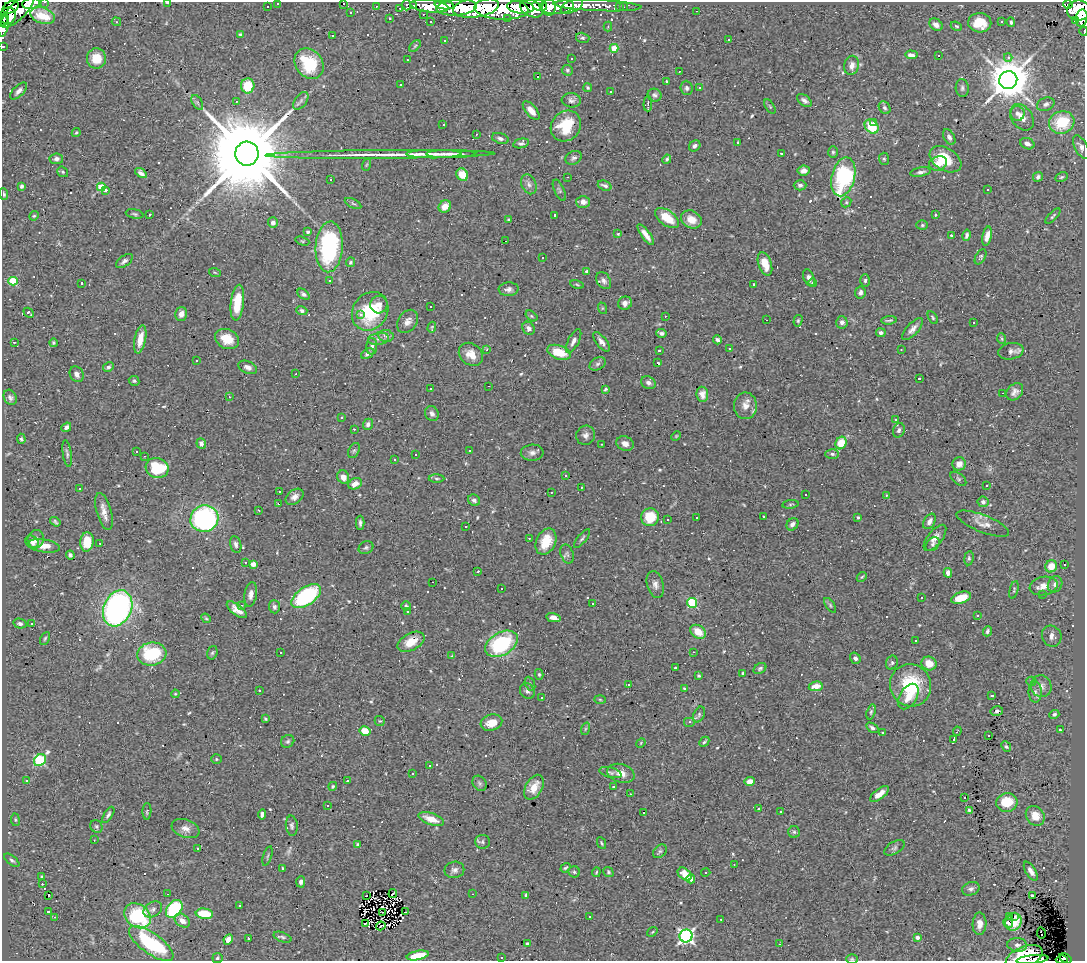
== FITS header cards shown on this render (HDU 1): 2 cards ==
NAXIS1  =                 1083
NAXIS2  =                  959

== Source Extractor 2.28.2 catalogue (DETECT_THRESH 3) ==
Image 1083 x 959 px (HDU 1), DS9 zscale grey, 1 PNG px = 1 image px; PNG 1087 x 963 px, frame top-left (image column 1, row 959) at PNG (2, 2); each listed source drawn as its Kron ellipse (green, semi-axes under 4 px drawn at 4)
Background 0.714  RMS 0.056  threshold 0.168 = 3 sigma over >= 5 px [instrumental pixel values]
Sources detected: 652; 3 with non-positive FLUX_AUTO (blend fragments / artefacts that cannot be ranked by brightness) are neither listed nor drawn; of the other 649, the 500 brightest by FLUX_AUTO listed and drawn (149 fainter detections omitted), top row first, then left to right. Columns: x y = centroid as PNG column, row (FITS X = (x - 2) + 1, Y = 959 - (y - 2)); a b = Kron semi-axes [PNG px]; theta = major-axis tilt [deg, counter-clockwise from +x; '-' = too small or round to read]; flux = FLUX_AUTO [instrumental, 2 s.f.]
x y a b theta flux
45 2 3 2 - 19
31 3 9 5 9 260
168 3 3 2 - 12
278 3 3 3 - 11
343 3 3 3 - 110
1068 4 5 3 - 450
407 5 5 3 - 46
414 5 3 2 - 5.5
444 5 9 4 -6 420
540 5 7 5 -13 330
597 5 44 5 -3 290
267 6 3 2 - 5.5
376 6 3 3 - 7.1
429 6 19 6 -7 720
557 6 17 8 2 610
572 6 12 6 26 270
11 7 9 5 29 220
457 7 20 8 4 1300
520 7 13 6 -6 770
549 7 8 7 - 770
620 7 3 2 - 6
623 7 3 2 - 5.5
400 8 3 2 - 4.5
476 8 23 10 9 1800
501 9 27 11 -3 2600
532 9 12 8 -24 1100
18 10 22 8 46 940
1078 10 11 10 - 1500
697 11 3 2 - 6.6
351 13 3 2 - 4.4
423 14 3 2 - 9.1
8 16 9 7 54 820
43 16 12 8 -19 56
390 18 3 3 - 5.4
508 18 3 2 - 5.7
1082 18 9 5 80 300
3 20 5 3 - 220
1076 20 3 3 - 33
116 22 5 4 - 6.3
431 22 3 3 - 11
1001 22 3 3 - 29
1011 22 5 4 - 8.4
980 23 11 9 -3 80
936 25 7 5 -37 21
4 26 11 5 77 290
608 26 5 4 - 4.9
956 26 6 4 -22 6.2
1084 31 4 2 - 16
240 34 4 4 - 4.5
332 36 3 2 - 4.6
583 38 7 5 -14 7.2
729 39 3 2 - 8.2
444 40 3 3 - 7.9
3 46 3 2 - 12
415 46 7 4 45 5.3
614 48 4 4 - 86
911 55 6 4 -5 16
939 56 3 3 - 77
1008 57 4 3 - 14
96 58 10 9 - 64
571 58 3 2 - 5.3
407 60 3 2 - 6.8
309 64 16 13 -54 190
852 65 10 7 77 22
567 70 6 5 - 6.7
679 71 3 2 - 12
537 77 3 3 - 790
1008 80 9 9 - 15000
666 81 3 2 - 4.7
401 85 3 3 - 49
248 86 7 6 - 100
588 88 4 4 - 4.4
687 88 7 6 - 10
699 88 3 3 - 11
962 88 9 6 -85 8.2
19 91 11 5 45 15
611 91 3 3 - 5.5
655 95 7 6 - 9.9
571 100 10 7 -6 13
804 100 8 5 -37 13
236 101 3 3 - 4.9
301 101 10 5 53 12
197 102 8 5 -59 8
648 104 7 2 89 8.5
1046 104 9 6 23 13
770 107 8 4 -59 5
885 108 7 5 -56 9.3
531 110 11 5 -49 33
1017 113 7 7 - 15
1022 117 14 10 -54 35
874 122 3 3 - 17
1062 122 13 11 19 140
443 125 3 2 - 14
566 126 16 14 49 140
872 127 8 6 -49 120
76 132 4 3 - 4.3
476 134 3 2 - 5.1
949 137 8 5 -60 11
500 138 8 5 -19 12
738 142 3 3 - 5
521 143 8 4 12 9.8
1027 144 7 5 -23 17
695 146 6 5 - 11
1081 147 13 6 -62 15
833 152 6 5 - 6.2
781 153 3 2 - 4.4
247 154 12 11 - 90000
380 154 115 3 0 100
434 154 28 3 0 26
451 154 24 3 0 28
574 158 8 6 29 11
56 159 7 5 6 13
667 159 4 3 - 6.4
884 159 6 5 - 6.4
945 159 17 11 -32 130
938 163 9 7 19 35
366 165 6 3 70 4.3
804 171 6 5 - 16
63 172 6 4 -38 5.4
920 172 10 4 10 12
141 173 6 4 -35 13
462 175 6 5 - 59
567 177 3 2 - 9.1
843 177 20 11 76 410
1038 177 5 5 - 9.7
1062 177 7 4 26 5.6
330 180 3 3 - 26
529 184 10 7 -66 17
800 185 6 5 - 10
22 186 4 3 - 8.8
605 186 7 4 -21 17
101 187 4 4 - 130
105 190 4 3 - 23
559 190 11 5 -65 7.9
988 190 3 3 - 9.7
4 194 6 4 -83 6.3
583 202 7 6 - 25
846 202 5 4 - 5.4
353 203 9 4 -27 7.3
445 206 7 6 - 38
134 214 9 4 -10 6.9
149 215 3 3 - 6.8
555 215 3 3 - 9.4
935 215 3 3 - 4.3
34 216 5 4 - 5.1
1053 216 10 3 45 5.8
667 218 14 7 -35 88
509 219 3 3 - 7.3
691 219 11 8 -29 42
273 222 5 5 - 15
922 225 6 5 - 5.8
308 232 4 4 - 7.5
618 234 4 4 - 4.2
646 235 12 4 -53 29
951 235 3 3 - 5.6
967 235 6 4 77 11
987 236 10 4 77 24
302 241 7 4 -18 4.9
505 241 3 2 - 9.2
329 247 25 13 87 450
542 257 3 3 - 290
980 257 8 5 61 6.7
124 261 9 5 35 13
351 262 5 4 - 5.8
765 264 12 6 -70 55
587 271 4 3 - 12
215 273 6 3 -21 4.2
809 278 9 5 -70 17
330 280 3 3 - 49
865 280 6 4 88 8.2
13 281 5 4 - 150
604 281 9 6 -56 14
82 283 3 2 - 4.3
813 283 4 4 - 4.8
754 284 3 3 - 5.4
577 285 7 3 -12 4.2
509 289 10 7 3 15
860 293 6 5 - 11
303 294 7 4 -37 9.1
237 303 18 6 83 110
625 303 7 6 - 21
379 305 8 8 - 21
431 307 3 3 - 8.6
602 308 6 4 -72 4.7
302 310 5 4 - 12
370 311 20 17 56 210
29 313 5 3 - 12
181 314 7 6 - 22
361 314 3 3 - 25
531 316 6 4 -37 5.3
665 316 3 2 - 32
933 318 7 4 -61 6.2
767 320 3 2 - 61
889 320 7 3 7 6
408 321 13 9 54 24
798 321 6 4 75 4.8
842 322 6 6 - 16
974 323 3 3 - 30
432 327 5 3 - 4.2
528 328 7 5 -54 18
913 329 14 6 48 20
662 333 5 4 - 9.3
881 333 5 4 - 11
386 336 8 6 -10 12
140 339 14 5 78 49
227 339 12 9 -26 65
378 339 10 6 8 15
1002 339 5 4 - 4.6
717 340 4 4 - 10
574 341 13 5 62 17
14 342 3 3 - 65
601 342 11 5 -52 19
53 343 4 4 - 5.4
372 346 8 5 89 13
729 349 3 3 - 5.7
901 349 3 3 - 7.6
487 350 4 3 - 5.2
659 350 3 3 - 6.8
1011 351 13 8 9 20
559 352 12 7 -20 88
368 354 7 4 27 13
471 354 13 10 -40 43
196 361 3 3 - 41
658 363 3 3 - 8.8
598 364 8 6 30 9
108 367 5 4 - 8.4
248 367 10 6 -24 16
77 374 8 6 -60 19
296 374 3 2 - 9.7
919 379 3 3 - 12
134 381 5 5 - 6.9
648 383 8 6 -26 14
489 386 3 2 - 5.1
430 389 3 2 - 4.2
605 389 4 3 - 4.8
1015 392 10 7 46 19
1003 393 2 2 - 21
702 394 8 6 -82 21
10 397 8 6 -62 11
229 397 3 2 - 20
745 406 13 11 -89 35
432 414 8 6 -62 13
341 417 3 3 - 4.7
896 420 3 3 - 11
368 424 6 5 - 14
66 427 5 4 - 13
354 429 3 3 - 7.7
899 430 7 5 69 11
586 435 10 9 - 18
676 436 5 4 - 4.2
21 439 5 4 - 6.4
201 443 5 5 - 12
625 443 9 7 -25 23
841 443 6 5 - 76
601 444 3 2 - 4.3
354 450 8 5 62 7.2
469 450 3 3 - 10
136 451 3 3 - 10
67 453 13 4 -81 9.8
532 453 11 8 3 18
832 454 7 5 -2 8.2
415 455 3 2 - 4.9
145 456 3 2 - 4.7
394 459 3 3 - 51
959 464 7 6 - 23
157 468 11 10 - 190
565 475 3 2 - 8.4
343 477 7 6 - 28
436 478 8 4 -1 6.7
958 479 9 5 -39 8.5
355 484 7 5 27 30
986 486 3 3 - 110
581 487 3 2 - 7
80 489 3 2 - 4.2
279 492 3 3 - 160
551 492 3 2 - 4.7
806 494 3 2 - 4.4
886 495 4 2 - 9.7
295 497 10 7 38 21
474 500 6 5 - 13
983 502 5 5 - 11
278 504 4 2 - 5.1
791 504 8 3 8 4.8
104 511 19 7 -75 32
259 511 3 2 - 7
763 516 3 3 - 17
650 517 9 9 - 100
858 517 3 3 - 5.8
697 518 3 3 - 34
204 519 14 13 - 680
667 520 3 3 - 48
929 521 8 5 59 17
55 522 5 3 - 6.3
360 523 7 3 90 9.2
792 524 7 5 52 19
983 524 28 8 -21 34
466 527 3 2 - 6.9
529 538 3 2 - 11
582 538 11 4 51 8.6
935 538 16 7 52 28
36 539 9 8 - 19
32 542 7 6 - 14
87 542 10 6 84 71
546 542 14 9 65 78
100 543 3 2 - 5.7
236 544 8 5 -77 11
933 544 8 6 43 9.8
44 546 16 6 -9 45
366 548 7 6 - 8.8
567 554 10 6 -67 11
70 555 4 4 - 8.6
969 558 7 4 82 6.5
245 562 3 3 - 5.5
253 564 4 4 - 35
1064 565 3 3 - 76
1051 566 6 5 - 54
478 571 3 3 - 6.8
948 573 5 4 - 23
862 577 5 4 - 4.7
433 582 3 2 - 14
655 584 13 8 -74 21
1055 584 8 7 - 19
1044 586 14 9 12 33
501 589 3 3 - 90
1014 590 9 3 76 5.1
251 594 12 6 81 21
1042 595 3 3 - 5.7
306 596 17 9 34 500
921 598 3 3 - 27
961 598 10 5 18 64
593 603 3 3 - 59
692 603 5 5 - 270
241 605 4 3 - 4.8
830 605 8 4 -55 7.4
406 606 5 4 - 5.8
274 607 6 5 - 10
118 608 19 14 65 1100
237 610 12 5 -38 29
408 612 3 2 - 5.2
978 615 3 3 - 33
206 618 5 4 - 4.5
554 618 7 4 -12 19
32 623 3 3 - 12
20 624 7 5 -13 10
987 631 5 4 - 8.3
698 632 8 6 -36 61
1052 636 11 9 -63 22
45 638 7 4 63 5.7
915 641 3 2 - 5.5
411 642 14 8 28 62
501 644 17 11 31 340
280 652 3 3 - 19
693 652 3 2 - 7.4
212 653 7 5 72 6.7
152 654 14 11 8 240
452 656 3 3 - 5.5
855 658 6 5 - 13
892 663 7 5 69 8.9
929 663 8 7 - 49
675 668 3 3 - 6.9
760 668 7 5 33 7.3
743 673 4 3 - 5.5
539 674 5 4 - 4.9
699 676 4 3 - 5
1031 681 5 4 - 5.1
530 684 7 4 -66 7.1
629 684 3 2 - 11
910 685 21 20 - 220
816 686 7 5 8 46
1041 686 11 10 - 26
684 689 4 3 - 4.7
259 690 3 3 - 11
527 691 8 7 - 14
1035 692 10 6 -89 15
175 694 4 3 - 4.2
992 696 3 3 - 73
908 697 14 8 59 44
542 698 3 3 - 5.8
600 699 6 4 -2 5
997 711 6 5 - 7.4
871 712 8 4 72 5.8
699 714 8 5 65 9.1
1054 714 5 4 - 8
265 719 4 3 - 4.6
380 721 5 5 - 5.1
690 722 6 5 - 7.3
491 723 11 8 16 54
872 728 7 4 -34 11
585 729 6 4 71 5.2
1060 729 3 2 - 6.4
365 731 5 4 - 59
957 731 5 2 - 5.3
882 733 3 3 - 23
988 735 3 2 - 4.9
954 740 4 3 - 24
288 741 7 6 - 8.3
704 742 6 3 45 6.1
641 743 5 4 - 4.4
1006 747 6 4 -49 6
216 759 5 4 - 5.9
40 760 6 5 - 370
430 766 3 3 - 9.4
610 773 11 5 -15 9.9
621 773 14 9 -17 34
412 774 3 2 - 7.5
27 780 3 3 - 15
347 781 3 3 - 29
750 782 5 4 - 36
480 783 8 6 -53 10
333 786 4 4 - 6
534 787 13 8 61 57
613 787 3 3 - 34
630 794 3 2 - 7.6
879 794 11 5 37 43
964 798 3 2 - 25
1007 803 10 9 - 98
327 806 3 2 - 7.6
759 809 3 3 - 59
969 810 4 3 - 5.9
147 811 8 4 87 6.5
644 812 3 3 - 100
781 812 3 3 - 11
262 814 5 4 - 11
108 815 9 4 57 8.8
1035 816 10 8 -53 50
431 819 13 6 -19 50
15 820 6 3 -82 4.4
96 826 6 6 - 7.5
292 826 10 6 -85 10
185 828 14 9 -20 27
794 832 6 6 - 7.5
94 840 3 2 - 4.2
482 842 7 7 - 8.9
601 843 6 3 -64 4.5
358 845 4 3 - 8.3
198 848 3 3 - 21
894 848 11 6 31 10
660 851 8 5 44 8.6
268 856 10 2 72 5.2
12 860 9 4 -40 8.8
734 865 3 2 - 5.3
283 868 3 3 - 5.7
565 868 5 3 - 5.7
454 870 10 8 11 16
1031 871 10 5 -58 18
574 872 6 5 - 7.2
596 872 5 3 - 4.6
608 872 5 4 - 5.5
706 872 5 4 - 4.4
685 874 8 5 -40 57
42 877 4 3 - 4.8
691 879 4 4 - 16
301 882 6 4 89 12
42 884 3 2 - 10
971 889 9 6 21 12
167 894 3 2 - 5.5
393 894 4 2 - 7.4
473 894 3 2 - 4.3
526 895 4 3 - 9.4
1032 895 3 3 - 7.4
49 896 3 2 - 23
366 896 3 2 - 4.5
240 906 3 3 - 86
153 909 10 7 32 15
174 909 10 7 48 260
48 911 3 2 - 4.2
382 912 4 2 - 4.4
406 912 3 2 - 4.4
204 914 9 5 -6 110
138 916 14 11 -39 310
589 916 3 2 - 4.7
1010 916 3 2 - 6.4
1014 916 3 3 - 12
55 917 3 2 - 49
721 919 3 2 - 5.9
182 921 8 6 -37 29
1013 922 9 8 - 68
1008 923 5 3 - 38
365 924 3 2 - 8
979 924 11 7 89 27
381 926 5 2 - 4.4
652 932 6 3 36 4.4
1041 933 6 3 -81 29
686 936 6 6 - 1100
282 937 9 5 -19 8.5
917 937 4 4 - 17
248 938 3 3 - 8.4
228 939 5 4 - 29
151 943 26 10 -36 330
527 944 3 3 - 6.1
780 944 3 2 - 5.9
1017 945 10 7 -4 15
418 955 11 4 11 87
501 957 3 2 - 5.4
217 958 5 5 - 6.1
1024 958 20 11 25 97
1065 958 7 3 -31 26
852 959 6 5 - 5.3
1033 959 16 3 6 38
1062 960 6 3 -2 68
At the frame edge (FLAGS 8, measured only in part): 13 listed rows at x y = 45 2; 31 3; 168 3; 278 3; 343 3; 3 20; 4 26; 1084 31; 3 46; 1024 958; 852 959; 1033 959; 1062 960
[149 fainter detections neither listed nor drawn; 3 non-positive-flux detections neither listed nor drawn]